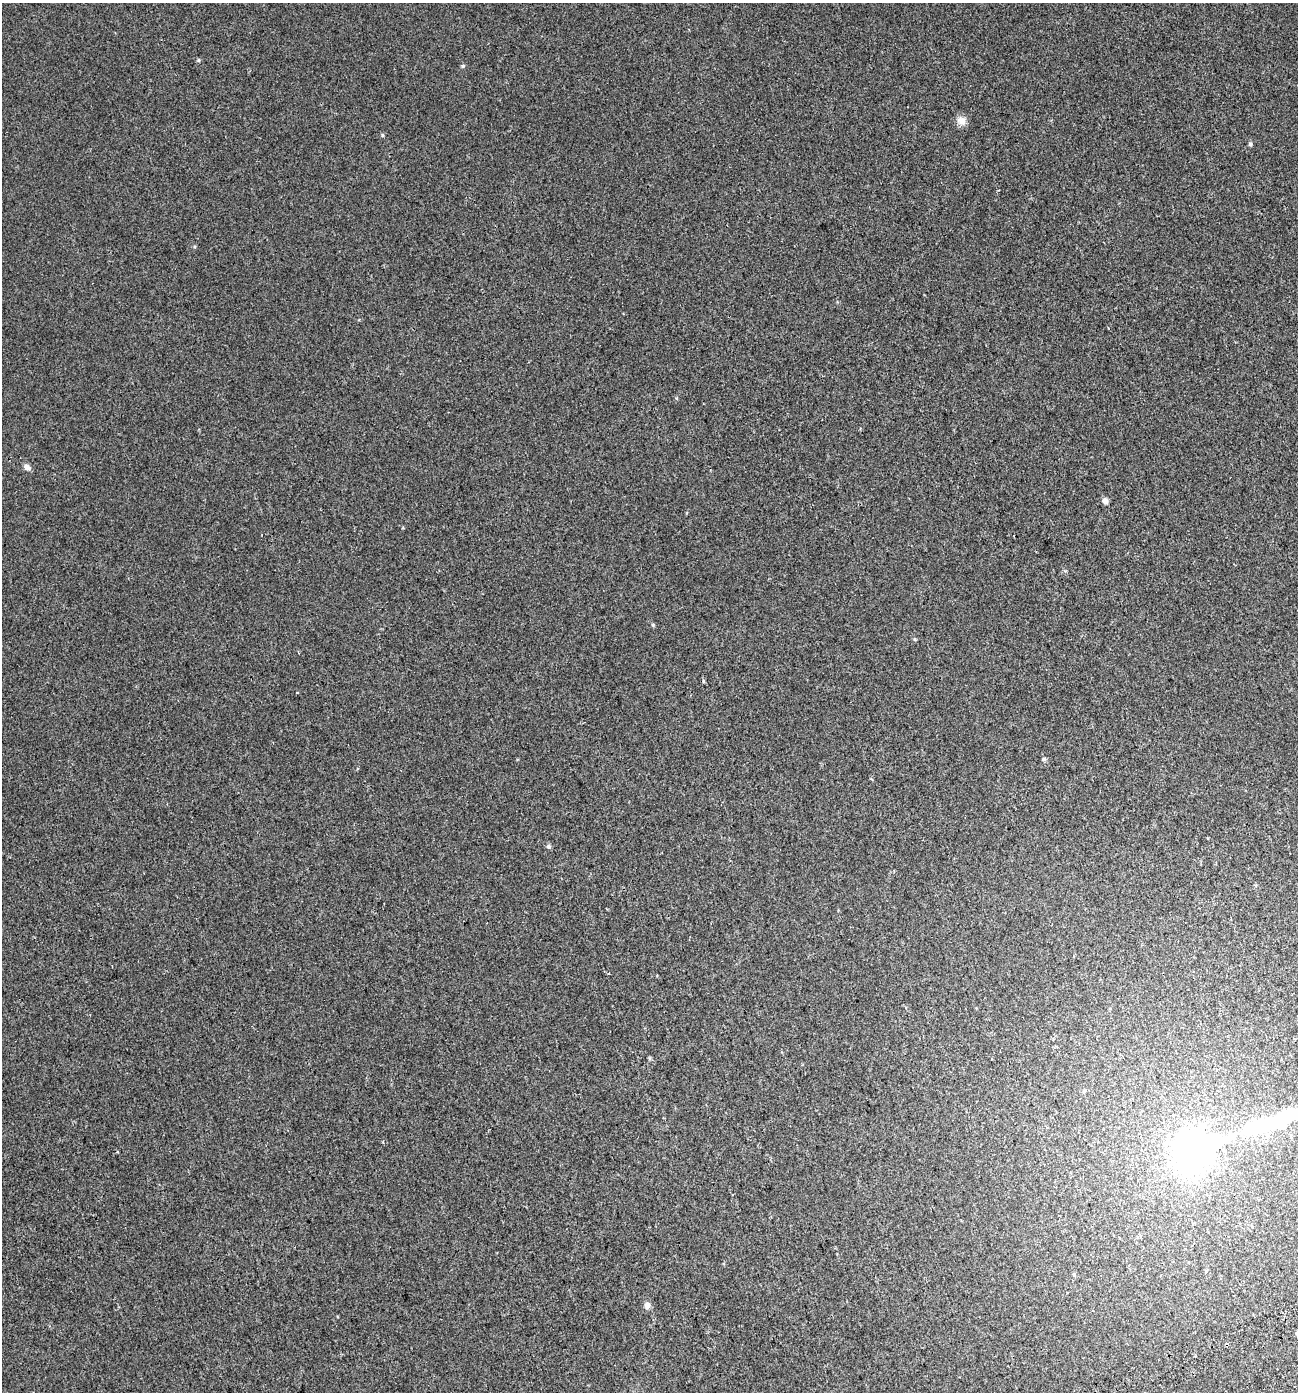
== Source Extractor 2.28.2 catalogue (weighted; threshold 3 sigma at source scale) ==
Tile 6 of 4 x 4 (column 2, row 2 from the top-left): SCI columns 1467-2762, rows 2837-4226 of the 5460 x 5672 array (HDU 1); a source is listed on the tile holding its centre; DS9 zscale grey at full resolution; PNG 1300 x 1394 px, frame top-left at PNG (2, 3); no overlay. Shown black and unused: <1% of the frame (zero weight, under 2 of 3 exposures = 3% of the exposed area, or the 3 px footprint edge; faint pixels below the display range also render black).
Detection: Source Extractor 2.28.2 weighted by HDU 2 'WHT'; one run over the whole footprint, this tile lists its part. Background 7.48e-05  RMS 0.0041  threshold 0.0185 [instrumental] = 3 sigma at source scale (4.5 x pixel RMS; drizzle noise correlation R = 1.50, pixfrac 1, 0.0396/0.0396 arcsec/px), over >= 5 px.
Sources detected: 21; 3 inside a brighter object's white glare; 1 cosmic-ray / hot-pixel residue — not listed; the other 17 listed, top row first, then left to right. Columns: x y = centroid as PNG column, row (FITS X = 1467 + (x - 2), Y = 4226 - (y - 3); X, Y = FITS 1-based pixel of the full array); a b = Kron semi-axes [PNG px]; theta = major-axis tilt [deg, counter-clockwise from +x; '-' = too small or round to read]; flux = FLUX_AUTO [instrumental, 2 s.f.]
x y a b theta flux
198 60 5 5 - 0.47
463 66 5 5 - 0.51
961 120 13 10 -36 2.6
382 135 6 4 -89 0.44
1250 144 5 4 - 0.73
27 467 9 7 -31 1.5
1105 501 6 6 - 1.8
653 625 5 5 - 0.46
915 639 5 4 - 0.47
703 681 6 3 -72 0.43
1044 759 6 5 - 0.63
548 847 6 6 - 0.79
1084 1091 5 5 - 0.52
1257 1126 19 8 15 47
1191 1151 18 16 81 210
1074 1275 6 5 - 0.56
647 1305 9 8 - 1.7